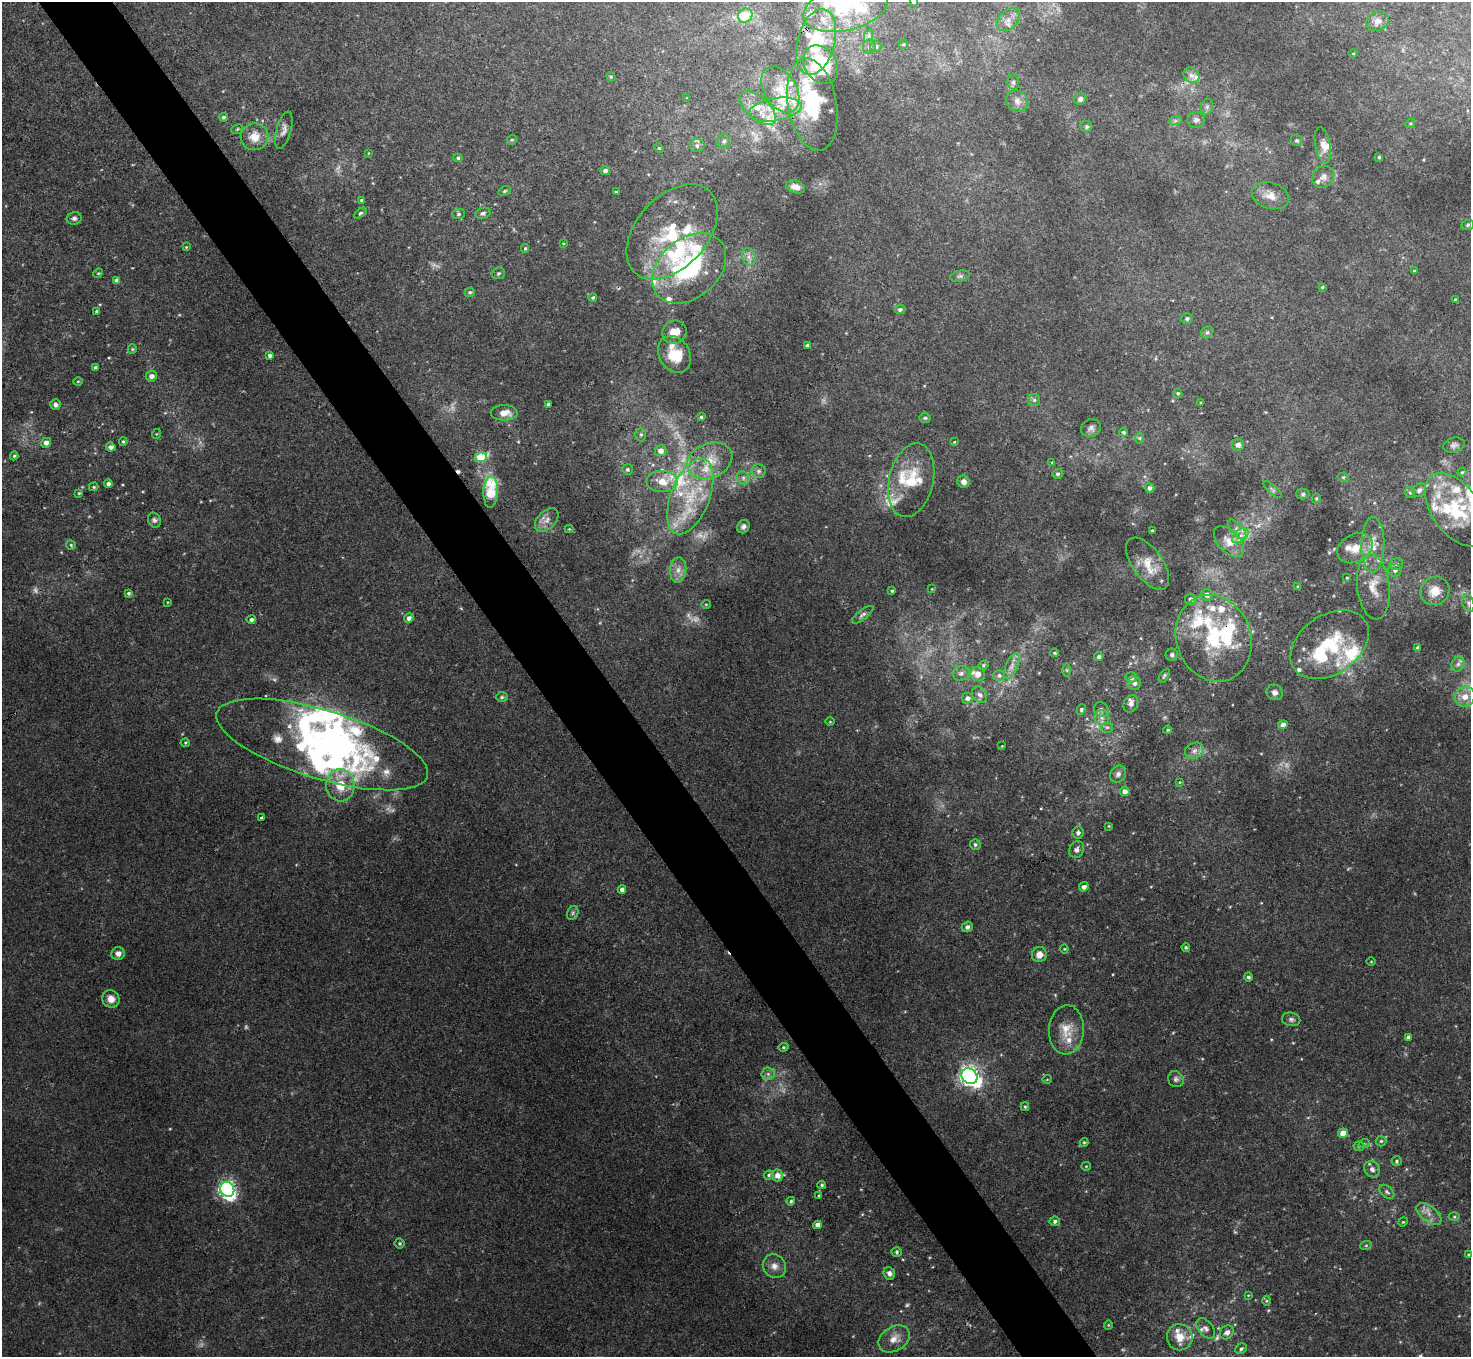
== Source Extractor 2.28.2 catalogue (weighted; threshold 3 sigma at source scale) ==
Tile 11 of 4 x 4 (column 3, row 3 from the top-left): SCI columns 2938-4406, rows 1512-2866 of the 5877 x 5870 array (HDU 1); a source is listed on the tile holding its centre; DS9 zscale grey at full resolution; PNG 1473 x 1359 px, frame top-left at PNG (2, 2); each listed source drawn as its Kron ellipse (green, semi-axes under 4 px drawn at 4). Shown black and unused: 5% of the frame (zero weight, under 3 of 4 exposures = <1% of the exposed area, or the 3 px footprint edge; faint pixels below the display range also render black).
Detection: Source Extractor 2.28.2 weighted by HDU 2 'WHT'; one run over the whole footprint, this tile lists its part. Background 0.011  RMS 0.0047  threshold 0.0212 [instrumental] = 3 sigma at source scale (4.5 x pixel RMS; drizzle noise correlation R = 1.50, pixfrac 1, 0.05/0.05 arcsec/px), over >= 5 px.
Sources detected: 327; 17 too faint to see at this stretch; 3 inside a brighter object's white glare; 1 cosmic-ray / hot-pixel residue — neither listed nor drawn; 56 inside a brighter listed object's ellipse — not listed separately; the other 250 listed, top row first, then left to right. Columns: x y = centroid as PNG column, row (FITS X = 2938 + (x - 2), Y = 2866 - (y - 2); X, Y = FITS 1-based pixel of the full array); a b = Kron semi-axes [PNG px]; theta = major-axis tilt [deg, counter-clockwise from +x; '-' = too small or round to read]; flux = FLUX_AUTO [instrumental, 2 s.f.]
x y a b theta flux
914 2 4 3 - 0.77
845 8 43 22 13 32
745 16 7 6 - 10
1008 20 13 9 44 3.9
1378 21 11 9 20 3
869 35 7 4 72 0.96
816 42 33 19 75 24
903 44 5 4 - 0.59
876 46 5 5 - 1.3
869 47 7 6 - 1.2
1353 53 4 3 - 0.4
821 64 20 16 -55 33
1191 75 8 7 - 2.3
611 77 5 4 - 0.51
1013 82 7 5 -75 1.4
780 90 25 16 -59 12
687 98 4 4 - 0.39
1080 99 6 6 - 1.6
1017 101 11 10 - 3.2
812 104 47 24 -80 35
1207 107 8 6 69 1.4
758 108 22 11 -40 11
775 109 26 11 9 9.6
224 117 4 4 - 0.96
1196 120 8 8 - 2
1175 121 7 4 19 0.93
1410 123 5 4 - 0.61
1087 127 6 5 - 0.89
237 129 6 4 23 0.64
284 130 19 7 74 2.6
255 137 14 13 - 6.7
512 140 5 4 - 0.59
1296 140 6 6 - 0.86
724 141 7 6 - 1.1
1323 145 18 7 -79 3.6
697 146 7 6 - 1.8
659 148 5 4 - 0.6
368 153 4 3 - 0.29
1379 157 4 3 - 0.75
458 158 4 4 - 0.76
605 171 4 4 - 1.8
1323 177 12 10 47 2.5
795 187 10 6 -18 2.8
504 191 6 4 27 0.73
616 192 3 3 - 0.76
1270 196 19 13 -17 5.6
361 200 4 3 - 0.52
360 213 7 4 37 0.83
483 213 8 5 20 1.4
459 214 6 5 - 0.86
74 218 7 6 - 1.3
1468 225 6 5 - 0.74
672 232 55 35 48 39
563 243 4 3 - 0.35
186 247 4 3 - 0.35
525 248 4 3 - 0.6
749 257 9 6 -76 2
689 268 42 29 41 60
1414 271 4 3 - 0.45
98 273 5 4 - 0.54
498 273 6 5 - 0.9
960 276 10 5 13 1.2
117 280 4 4 - 2
1322 287 4 3 - 0.67
470 292 5 4 - 0.88
593 297 4 4 - 0.76
1455 299 3 3 - 0.42
900 310 5 4 - 1.2
97 311 3 3 - 0.54
1187 319 6 5 - 1
674 332 12 11 - 5.8
1207 332 7 5 43 0.96
807 345 4 4 - 1.1
132 349 5 4 - 0.59
674 354 19 15 -58 13
270 355 4 3 - 1.4
95 368 4 4 - 1.1
151 376 5 5 - 2.5
78 381 4 3 - 0.42
1178 393 5 4 - 0.67
1034 400 6 6 - 1.1
1201 403 3 2 - 0.45
548 404 3 3 - 1.4
55 405 5 5 - 2.1
504 413 13 7 0 4.9
701 417 4 4 - 0.8
925 418 6 5 - 0.73
1091 428 10 8 25 1.9
1123 432 4 4 - 0.79
156 434 5 3 - 0.37
641 434 7 5 -90 1
1140 438 6 4 90 0.65
123 442 4 3 - 0.6
954 442 3 2 - 0.34
46 443 5 5 - 2.8
1238 445 6 6 - 2.3
1454 445 11 7 16 1.6
111 447 5 4 - 1.9
661 451 6 5 - 3.4
14 456 4 4 - 0.6
481 457 6 5 - 17
710 461 23 17 23 12
1052 462 4 3 - 0.41
627 469 5 5 - 1
759 471 7 7 - 1.3
1462 472 4 4 - 0.56
1058 474 5 5 - 1.1
1343 477 6 3 -17 0.57
743 478 7 6 - 1.4
911 480 37 22 77 17
662 481 16 10 -2 8.1
964 482 6 6 - 2.4
108 484 4 4 - 2.1
94 487 5 4 - 0.6
1150 488 5 4 - 1.7
1273 490 11 3 -41 0.95
1419 490 7 6 - 1.6
491 492 16 7 87 25
1410 492 6 4 -67 0.7
79 493 4 4 - 0.58
1303 494 6 5 - 0.87
690 496 40 19 69 30
1316 498 5 4 - 0.54
1456 510 42 24 -54 29
154 520 8 6 -63 1.3
547 520 14 9 44 3.4
743 527 7 6 - 1.4
569 529 4 4 - 0.48
1237 529 12 5 -48 2.3
1152 531 3 2 - 0.48
1240 536 9 6 39 2.7
1229 542 19 11 -47 6
71 545 5 4 - 0.6
1373 545 27 11 89 8.3
1355 548 18 14 28 7.4
1148 564 30 15 -54 9
1396 564 7 5 14 1.2
678 570 13 8 83 3.5
1395 570 6 6 - 1.6
1347 578 4 3 - 0.47
1298 587 4 4 - 0.54
1373 587 33 16 -83 11
932 589 3 3 - 0.33
892 591 3 3 - 0.64
1435 591 15 13 36 7.3
128 593 4 3 - 0.82
1207 595 6 6 - 2.4
1191 599 6 5 - 1.5
168 602 4 3 - 0.34
1468 603 9 5 -74 1.5
706 604 5 3 - 0.37
863 615 13 5 37 1.5
409 618 5 4 - 2.1
251 620 4 4 - 1.5
1214 638 44 37 -69 46
1330 645 43 29 35 32
1418 648 4 3 - 0.99
1054 653 4 3 - 0.58
1172 655 6 6 - 1.1
1099 657 5 4 - 1.1
1458 664 8 6 62 1.6
983 665 5 4 - 0.74
1012 666 13 6 65 2.6
1067 670 6 4 -89 0.76
961 673 8 7 - 2
978 674 7 7 - 3.7
999 675 6 5 - 1.1
1164 676 7 4 57 0.79
1131 677 6 5 - 1.5
1134 683 6 6 - 2
1275 692 8 7 - 2
980 695 9 6 -54 2
502 697 6 5 - 0.83
1465 697 10 9 - 4.7
968 698 6 5 - 1.9
1131 704 9 7 66 1.9
1101 709 8 7 - 1.4
1081 710 5 4 - 0.76
1102 718 7 7 - 1.9
830 722 4 3 - 0.41
1283 725 4 4 - 3.5
1107 727 6 5 - 0.81
1168 730 4 3 - 0.55
185 743 4 4 - 0.54
322 744 110 34 -17 150
1002 746 3 3 - 0.3
1194 751 9 7 27 2.3
1118 774 9 7 53 1.8
1180 782 4 2 - 0.31
340 785 16 14 -85 11
1125 791 4 4 - 2.6
261 818 3 3 - 0.53
1109 826 4 3 - 0.4
1078 833 6 5 - 1.2
975 844 5 5 - 1.1
1076 850 9 7 67 2
1084 887 5 4 - 1.9
622 890 4 4 - 2.2
573 913 7 5 62 0.87
967 927 5 5 - 1.2
1186 947 4 3 - 0.6
1064 949 4 4 - 0.46
118 953 7 6 - 2.5
1039 955 7 7 - 3.7
1371 962 4 3 - 0.37
1248 977 4 4 - 1
111 999 9 8 - 4.4
1291 1019 9 6 -14 1.3
1066 1030 24 17 86 9.5
1408 1037 4 3 - 1.2
783 1047 5 4 - 0.68
768 1074 6 6 - 1.4
969 1076 9 7 -46 230
1047 1079 5 3 - 0.35
1176 1079 8 7 - 1.5
1025 1107 4 4 - 0.54
1343 1133 5 4 - 6
1381 1141 5 5 - 0.76
1084 1142 4 4 - 0.53
1364 1144 6 3 18 0.56
1359 1146 5 5 - 0.67
1397 1161 5 4 - 0.72
1086 1166 4 4 - 0.45
1372 1169 9 7 -49 2
769 1175 5 4 - 0.65
777 1175 6 6 - 3.4
822 1185 4 3 - 0.61
227 1189 8 6 -58 190
1387 1192 8 5 -40 1.2
819 1196 4 3 - 0.57
791 1201 4 4 - 0.72
1429 1214 14 7 -38 3.6
1454 1217 5 3 - 0.55
1055 1221 5 5 - 1.2
1403 1222 5 4 - 0.5
817 1225 4 4 - 3.2
400 1243 5 5 - 0.76
1366 1245 6 3 19 0.52
897 1252 5 4 - 0.78
1468 1254 3 3 - 0.55
774 1266 12 11 - 3.9
889 1273 6 5 - 1.6
1248 1295 4 2 - 0.32
1266 1301 5 3 - 0.48
1108 1325 5 3 - 0.36
1206 1328 12 7 -50 2
1227 1332 8 6 43 1.8
1180 1337 13 12 - 6.4
894 1339 17 12 33 5
1241 1349 6 5 - 0.93
Overlapping masked pixels (flux is a lower limit): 1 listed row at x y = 1214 638
Isophote crosses this tile's border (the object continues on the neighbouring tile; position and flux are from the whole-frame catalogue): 1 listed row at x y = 914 2